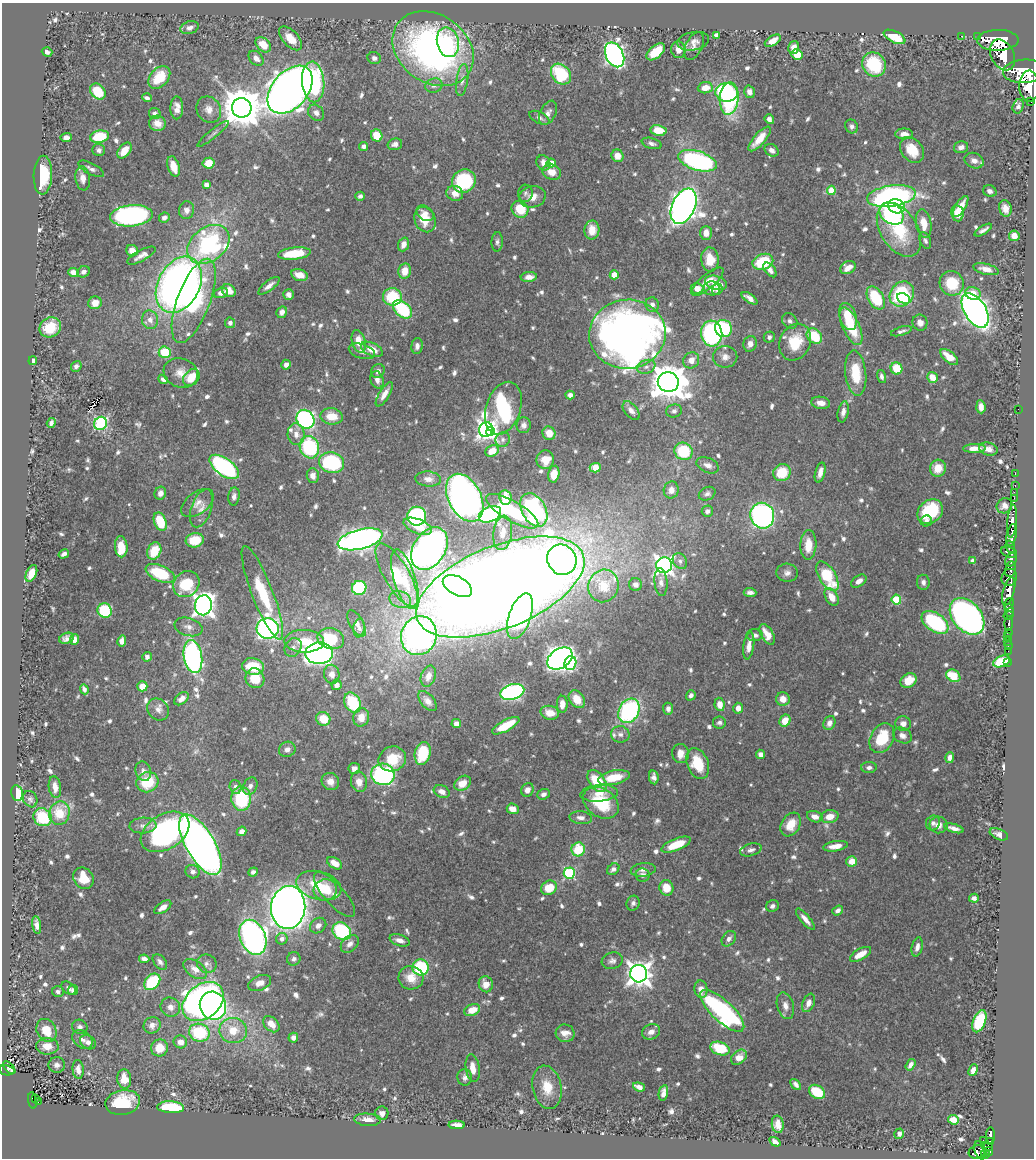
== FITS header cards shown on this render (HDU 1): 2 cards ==
NAXIS1  =                 1032
NAXIS2  =                 1156

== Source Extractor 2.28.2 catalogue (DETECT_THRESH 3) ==
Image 1032 x 1156 px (HDU 1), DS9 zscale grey, 1 PNG px = 1 image px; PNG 1036 x 1160 px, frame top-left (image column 1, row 1156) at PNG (2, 3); each listed source drawn as its Kron ellipse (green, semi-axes under 4 px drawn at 4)
Background 0.65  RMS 0.0098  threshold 0.0294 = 3 sigma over >= 5 px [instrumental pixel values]
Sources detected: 826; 1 with non-positive FLUX_AUTO (blend fragments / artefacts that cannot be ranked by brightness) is neither listed nor drawn; of the other 825, the 500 brightest by FLUX_AUTO listed and drawn (325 fainter detections omitted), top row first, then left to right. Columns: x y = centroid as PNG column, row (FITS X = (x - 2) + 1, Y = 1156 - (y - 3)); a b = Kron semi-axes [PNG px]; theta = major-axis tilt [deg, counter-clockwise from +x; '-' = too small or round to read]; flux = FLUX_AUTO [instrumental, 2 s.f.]
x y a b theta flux
190 28 9 6 16 3.2
716 35 4 4 - 4.3
961 36 2 2 - 5.7
977 36 2 2 - 5.1
895 37 12 5 -26 19
291 38 14 8 -47 11
998 40 21 10 1 2700
693 41 16 9 11 4.2
773 41 9 5 32 5.1
448 42 15 11 -76 19
263 45 9 6 -44 11
694 46 14 8 64 3.7
794 48 7 5 75 5.5
433 49 43 34 -35 280
678 50 8 7 - 4.6
47 52 5 4 - 2.1
656 52 11 6 41 20
615 55 13 8 -64 290
797 55 5 5 - 15
1003 55 16 11 -62 1900
256 58 9 6 -45 4.3
374 58 7 6 - 2.1
874 65 13 11 -51 40
1024 71 21 12 3 3600
561 74 11 9 -49 41
159 77 13 9 48 17
462 80 16 6 82 4
313 82 20 11 -85 100
434 86 9 7 15 2.7
1029 86 15 10 -89 1900
705 88 7 5 6 8.2
290 90 27 18 50 680
98 92 9 6 -48 20
727 92 11 9 -5 75
749 92 6 5 - 3.6
147 98 5 3 - 2.1
729 98 16 9 85 86
1031 101 3 3 - 50
1018 106 7 5 73 2.4
177 108 11 6 89 5.2
242 108 10 9 - 2300
209 110 14 11 -59 6.6
316 113 9 7 -46 3.8
548 113 13 8 62 3.8
155 114 6 5 - 2.2
539 118 11 5 -26 2.7
769 119 5 4 - 2.9
157 123 8 8 - 6.9
852 126 7 6 - 2.4
658 130 8 5 -11 14
213 134 20 3 39 2.4
904 134 9 5 -1 5.1
377 135 6 5 - 17
66 137 6 4 6 3.6
100 137 9 6 10 30
759 139 15 6 49 11
652 143 10 5 -16 2.2
395 144 7 5 15 2.9
364 146 5 4 - 2.9
961 147 7 5 14 3.6
99 150 6 6 - 2.1
124 150 9 5 50 11
772 150 7 6 - 3.2
912 150 14 10 -52 17
617 156 6 6 - 8.1
697 161 20 9 -17 130
974 161 10 7 -21 3.8
209 163 6 5 - 11
543 163 8 6 -63 4.1
551 163 4 4 - 9.6
173 166 10 6 -72 10
91 169 14 5 -28 2.9
552 172 9 7 -21 7.2
43 175 19 9 88 28
83 178 12 7 -83 5.4
464 181 12 11 - 65
206 185 4 4 - 4.7
831 190 4 4 - 16
990 191 7 5 -27 2.5
455 193 8 7 - 6.1
525 193 8 7 - 2.1
360 196 5 4 - 2
891 196 25 10 8 180
532 197 13 11 14 7.7
684 206 18 11 66 620
896 206 8 7 - 60
961 206 12 5 59 9.1
1005 208 8 6 -76 5.7
520 209 9 8 - 17
187 210 9 7 82 3.9
425 213 9 7 -37 3.8
957 213 8 6 -80 9
892 214 13 10 -35 82
131 216 21 10 5 190
164 218 5 5 - 2.7
425 220 13 10 -66 14
924 223 15 7 -80 10
592 230 9 7 88 10
899 230 30 18 -58 41
983 230 10 3 32 2.4
706 233 7 6 - 6.8
1014 236 5 5 - 6.6
925 240 8 5 -69 2.1
497 242 9 6 88 2.1
208 244 23 16 38 140
403 244 7 5 69 4.7
132 251 6 5 - 5.8
294 254 16 6 6 24
141 256 16 5 28 4.2
710 259 12 9 -86 12
763 262 10 7 20 30
848 268 8 6 25 6.3
986 269 13 5 -13 5.3
770 270 8 5 -50 3.6
405 271 7 6 - 9.9
74 272 5 4 - 5
83 272 6 5 - 2.8
299 275 8 5 -15 7.4
614 275 4 4 - 12
529 277 8 5 5 5.2
707 282 20 7 40 9.2
716 283 11 7 -16 9.3
952 283 12 12 - 23
179 285 30 21 62 390
269 286 13 5 38 4.2
697 288 6 5 - 7.3
712 288 8 7 - 4.7
717 289 6 5 - 3.6
229 291 7 6 - 5.5
221 293 7 5 17 3.5
973 293 8 6 -15 8.8
902 294 13 11 48 63
289 295 5 5 - 3
392 297 9 8 - 32
750 298 9 4 -34 4.4
876 298 13 7 -61 33
903 298 7 5 -26 25
194 301 44 16 69 74
95 303 7 6 - 6.9
652 305 7 6 - 3.5
403 309 11 7 -42 47
975 310 19 11 -59 420
282 312 6 5 - 3.5
848 316 14 8 -73 15
150 320 9 8 - 5
790 321 8 6 -46 2.3
230 323 5 5 - 2.5
920 323 8 7 - 4.3
851 326 20 8 -65 30
50 327 11 9 30 17
723 328 9 8 - 66
901 331 11 4 16 2.2
712 333 13 10 -83 98
627 334 38 34 6 680
814 336 9 6 -44 25
769 337 5 5 - 2.3
359 341 11 6 -74 9.7
795 342 19 15 65 23
750 344 8 6 75 4.6
417 346 8 5 86 2.8
372 349 11 6 -26 8.5
362 351 13 7 -17 3.4
165 352 6 5 - 31
725 357 12 11 - 5.9
949 357 10 5 -40 9.7
691 360 8 7 - 7
33 361 4 3 - 2.6
286 365 5 5 - 2.5
76 366 5 5 - 2.4
646 367 9 6 19 3.2
897 368 6 6 - 20
378 371 7 6 - 3
181 373 17 14 -19 8.7
856 373 22 10 -84 22
882 376 7 4 -76 2.4
932 377 5 5 - 7.8
191 378 9 7 50 14
163 379 5 4 - 2.4
377 380 9 6 -69 3.9
668 382 10 9 - 1800
384 394 14 5 58 5.2
570 395 4 4 - 3
821 403 9 6 -8 5.1
981 407 6 4 -85 4.7
503 408 27 17 72 140
1018 409 2 2 - 68
631 410 11 6 -49 3.4
674 411 8 6 19 2.3
843 412 10 5 78 3.4
332 416 11 8 -9 12
305 419 10 8 -52 140
51 423 5 4 - 2.5
101 423 7 6 - 72
524 425 8 7 - 3.2
486 430 7 6 - 220
490 432 4 4 - 80
549 433 7 6 - 8.7
296 434 11 8 -85 5.4
503 440 8 7 - 2.5
309 447 11 9 -69 67
975 448 11 4 2 5.9
988 449 9 6 -15 4.6
492 451 7 5 33 11
684 451 9 8 - 35
545 460 9 9 - 11
332 463 12 10 -13 82
708 465 12 7 -23 4
224 467 17 8 -36 140
595 468 5 4 - 20
938 468 8 8 - 9.6
820 472 10 5 75 5.7
782 473 9 8 - 22
1015 473 3 2 - 17
554 474 8 5 78 8.1
313 476 7 6 - 4.5
428 479 13 7 -5 5.1
1015 486 3 2 - 16
671 490 8 7 - 5
1014 492 2 2 - 9.1
160 493 6 5 - 3.3
707 494 9 6 25 2.2
234 496 9 5 80 2.7
465 498 25 16 -62 360
505 498 7 6 - 14
1014 498 2 2 - 11
197 503 19 10 38 6.7
1004 506 8 7 - 3.5
201 508 20 10 70 6.1
534 510 18 12 -61 100
512 511 30 10 -30 60
707 511 6 5 - 2.1
930 511 14 11 43 37
490 514 12 7 22 110
417 516 9 9 - 130
762 516 13 12 - 210
926 521 6 5 - 2.6
1012 521 16 4 85 910
160 522 9 6 -68 25
418 526 15 7 -22 13
503 533 17 9 83 9.2
1012 535 11 5 78 710
360 539 23 9 14 410
195 540 9 7 11 18
808 545 15 8 88 14
121 547 10 6 -86 12
1010 547 6 4 -70 160
429 549 23 16 58 370
154 551 9 6 65 18
1009 552 8 5 -18 350
64 554 5 3 - 2.8
562 560 15 14 - 190
1011 560 7 5 60 370
680 561 8 6 -58 2.2
973 561 4 4 - 2.9
664 565 8 8 - 310
1010 569 8 5 76 270
31 573 9 5 66 11
160 573 15 7 -23 37
787 573 11 9 -3 3.8
397 575 36 12 -60 31
827 576 16 8 -59 42
1009 577 9 7 68 390
405 579 31 11 -73 22
859 581 8 5 37 4.3
661 582 14 6 -85 3.5
923 582 7 6 - 2.5
186 584 14 12 42 27
635 585 6 6 - 3.8
457 586 16 9 -28 210
604 586 16 15 - 53
500 587 89 41 22 2400
359 588 7 7 - 49
1009 591 14 5 73 1400
262 593 50 10 -69 36
750 593 6 4 -4 2.7
832 597 9 6 -58 8.2
400 599 11 8 -22 5
896 600 5 4 - 33
1009 603 6 3 57 330
203 605 10 8 81 430
1009 610 6 4 -80 470
105 611 7 7 - 42
1008 615 5 3 - 250
520 616 24 11 71 93
967 616 21 14 -49 350
935 622 15 9 -36 70
357 623 14 7 -60 3.9
1009 624 7 3 89 130
188 627 14 9 -15 4.4
268 628 11 10 - 220
359 628 9 5 83 2.4
1009 632 3 3 - 80
767 634 11 6 -60 8.4
755 635 8 6 -2 2.6
419 636 20 17 71 460
1007 636 3 2 - 6.2
67 638 7 5 22 3.1
74 639 5 4 - 4.3
331 639 13 10 -15 24
122 641 5 4 - 5.4
304 641 20 11 -2 17
1008 641 3 2 - 15
749 646 14 5 81 6.3
1008 646 3 2 - 9.5
293 648 10 8 59 3.5
1008 651 2 2 - 5.5
319 653 14 11 3 330
147 657 5 4 - 2.8
193 657 16 9 -80 150
560 658 14 9 34 410
1002 661 9 5 21 29
570 663 7 6 - 52
1008 663 3 2 - 9.3
253 666 11 8 -11 26
332 674 9 7 -80 4.9
428 676 11 7 70 5.5
953 676 7 5 -33 19
255 678 10 9 - 18
909 681 8 6 30 12
336 685 5 5 - 2.7
142 686 5 5 - 9.4
84 689 5 3 - 2.2
512 692 12 7 15 170
691 695 5 4 - 2.3
181 699 8 5 41 4.4
577 699 10 7 -55 12
783 699 7 7 - 6.6
427 701 12 6 -50 3.9
352 703 10 7 -62 32
562 704 8 5 -88 6.7
720 704 6 5 - 6.9
738 708 5 5 - 4.8
158 709 12 10 -41 4.5
668 709 6 5 - 2.9
629 711 13 10 60 100
550 713 9 7 -13 9.9
361 717 9 8 - 7.6
323 719 7 6 - 14
785 721 6 5 - 11
719 722 6 6 - 2.2
456 723 5 4 - 3.3
829 723 7 5 63 4
903 724 8 7 - 3.9
506 726 15 5 29 25
620 734 9 8 - 3.3
902 736 10 7 -27 3.7
882 738 16 11 62 26
287 749 8 7 - 3.4
423 753 11 8 76 28
681 754 9 8 - 6.3
760 754 4 4 - 3.7
950 758 5 4 - 3.6
392 759 14 12 22 19
698 764 16 10 -69 20
354 768 6 5 - 3.6
869 768 8 5 -1 2.6
143 771 10 7 -74 3.3
383 774 12 10 -13 120
654 777 7 4 -81 2.9
614 778 16 7 12 18
597 781 12 7 -53 28
147 782 11 10 - 24
330 782 9 8 - 5.3
359 782 10 8 -77 6.3
462 783 9 6 37 9.5
250 786 9 6 63 2.9
55 787 11 6 -81 5.8
235 787 7 6 - 2.4
527 790 7 6 - 4.7
442 791 8 6 -24 4.6
17 793 8 5 -77 23
599 793 19 8 5 8.1
543 794 6 5 - 2.5
30 799 8 7 - 2.1
241 799 12 10 -86 47
601 803 19 14 -34 34
513 809 6 5 - 5.9
60 813 12 10 73 21
43 817 9 8 - 31
815 817 8 5 -16 4.5
830 817 9 6 12 7.7
581 818 11 6 -6 3.6
933 823 7 7 - 2.8
791 824 12 9 59 12
938 825 9 8 - 5.2
143 826 13 8 3 3.9
954 828 10 4 -16 3.6
241 831 5 4 - 3.9
165 832 26 17 31 140
999 834 9 5 -22 3.5
200 845 34 14 -60 720
676 845 16 6 21 18
836 846 12 5 9 6.4
578 849 7 6 - 25
751 850 11 6 16 2.9
852 861 5 5 - 8.3
335 863 8 5 -33 6
613 869 7 5 38 2.5
643 870 12 6 8 3.3
193 872 7 6 - 2.9
253 872 5 4 - 2.2
569 873 5 5 - 75
643 875 7 6 - 3.1
83 878 11 9 -51 19
319 886 23 14 -15 23
549 888 8 7 - 18
666 888 8 7 - 12
325 890 12 10 14 12
334 895 28 10 -48 6.8
974 898 5 4 - 2.9
633 903 7 6 - 2.3
772 906 6 6 - 2.4
163 907 9 5 34 5
288 907 21 17 84 840
838 910 6 4 37 2.7
805 919 13 4 -50 4.9
37 925 9 4 -82 3.9
318 926 9 7 40 3.9
342 931 10 8 -39 62
253 937 18 12 -66 260
282 939 6 5 - 3.5
729 939 8 6 52 3
400 940 10 5 -18 4.6
350 944 10 7 46 3.8
917 947 10 5 76 3.9
860 954 12 5 30 8.7
144 959 5 4 - 3.1
294 959 7 6 - 2.5
612 961 10 8 16 3.1
160 962 9 6 -50 2.5
207 964 10 9 - 3.3
420 967 8 8 - 59
195 969 13 8 -34 5.9
639 974 9 8 - 660
411 978 12 11 - 11
152 982 9 6 47 37
260 983 12 7 21 5.7
486 984 8 7 - 7.1
68 988 8 5 -42 2.4
701 989 9 6 -83 5.5
73 990 5 4 - 2.4
58 992 6 5 - 2.5
203 1002 23 17 40 310
808 1003 9 6 67 5.1
213 1006 14 13 - 170
785 1006 13 8 -74 4.8
170 1007 10 9 - 4.4
472 1010 8 5 23 10
722 1011 28 10 -43 130
979 1021 11 6 70 43
271 1024 9 6 -46 7.8
152 1025 9 8 - 3.4
80 1027 8 7 - 2.5
46 1030 12 9 -62 16
233 1030 14 12 -8 14
651 1032 9 7 26 4.4
199 1033 10 9 - 41
565 1033 9 9 - 5.6
293 1038 5 4 - 3.2
82 1040 11 8 -37 4.1
88 1042 8 6 -33 3.6
180 1042 7 6 - 4.5
47 1046 11 8 -2 10
159 1048 8 8 - 11
720 1048 10 6 -19 30
739 1057 9 6 40 8.3
57 1065 8 8 - 3.3
910 1065 6 4 57 2.8
9 1068 8 2 -48 42
473 1068 14 7 -81 7.7
78 1069 9 5 -84 4.4
7 1070 8 5 -10 71
973 1070 6 4 65 3.9
465 1077 8 7 - 2.7
124 1079 9 7 -84 11
796 1084 6 4 -47 2.4
547 1087 22 14 -78 14
639 1087 6 4 -18 3.9
817 1092 9 6 -33 23
663 1093 8 4 78 4.1
35 1099 3 2 - 20
32 1100 8 3 -83 80
38 1101 3 3 - 15
123 1102 17 12 11 29
171 1107 13 6 -3 52
382 1113 7 6 - 3.2
367 1120 13 6 -4 6.1
953 1120 6 5 - 9.2
778 1124 9 6 -83 5.5
457 1125 8 4 -2 5.8
899 1134 5 4 - 2.1
991 1135 8 3 -89 140
983 1140 2 2 - 4.8
775 1142 6 4 -34 2.9
990 1142 4 3 - 99
987 1146 6 3 -19 75
980 1150 9 5 -73 280
989 1151 4 4 - 180
977 1152 8 6 21 210
985 1154 4 3 - 190
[325 fainter detections neither listed nor drawn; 1 non-positive-flux detection neither listed nor drawn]